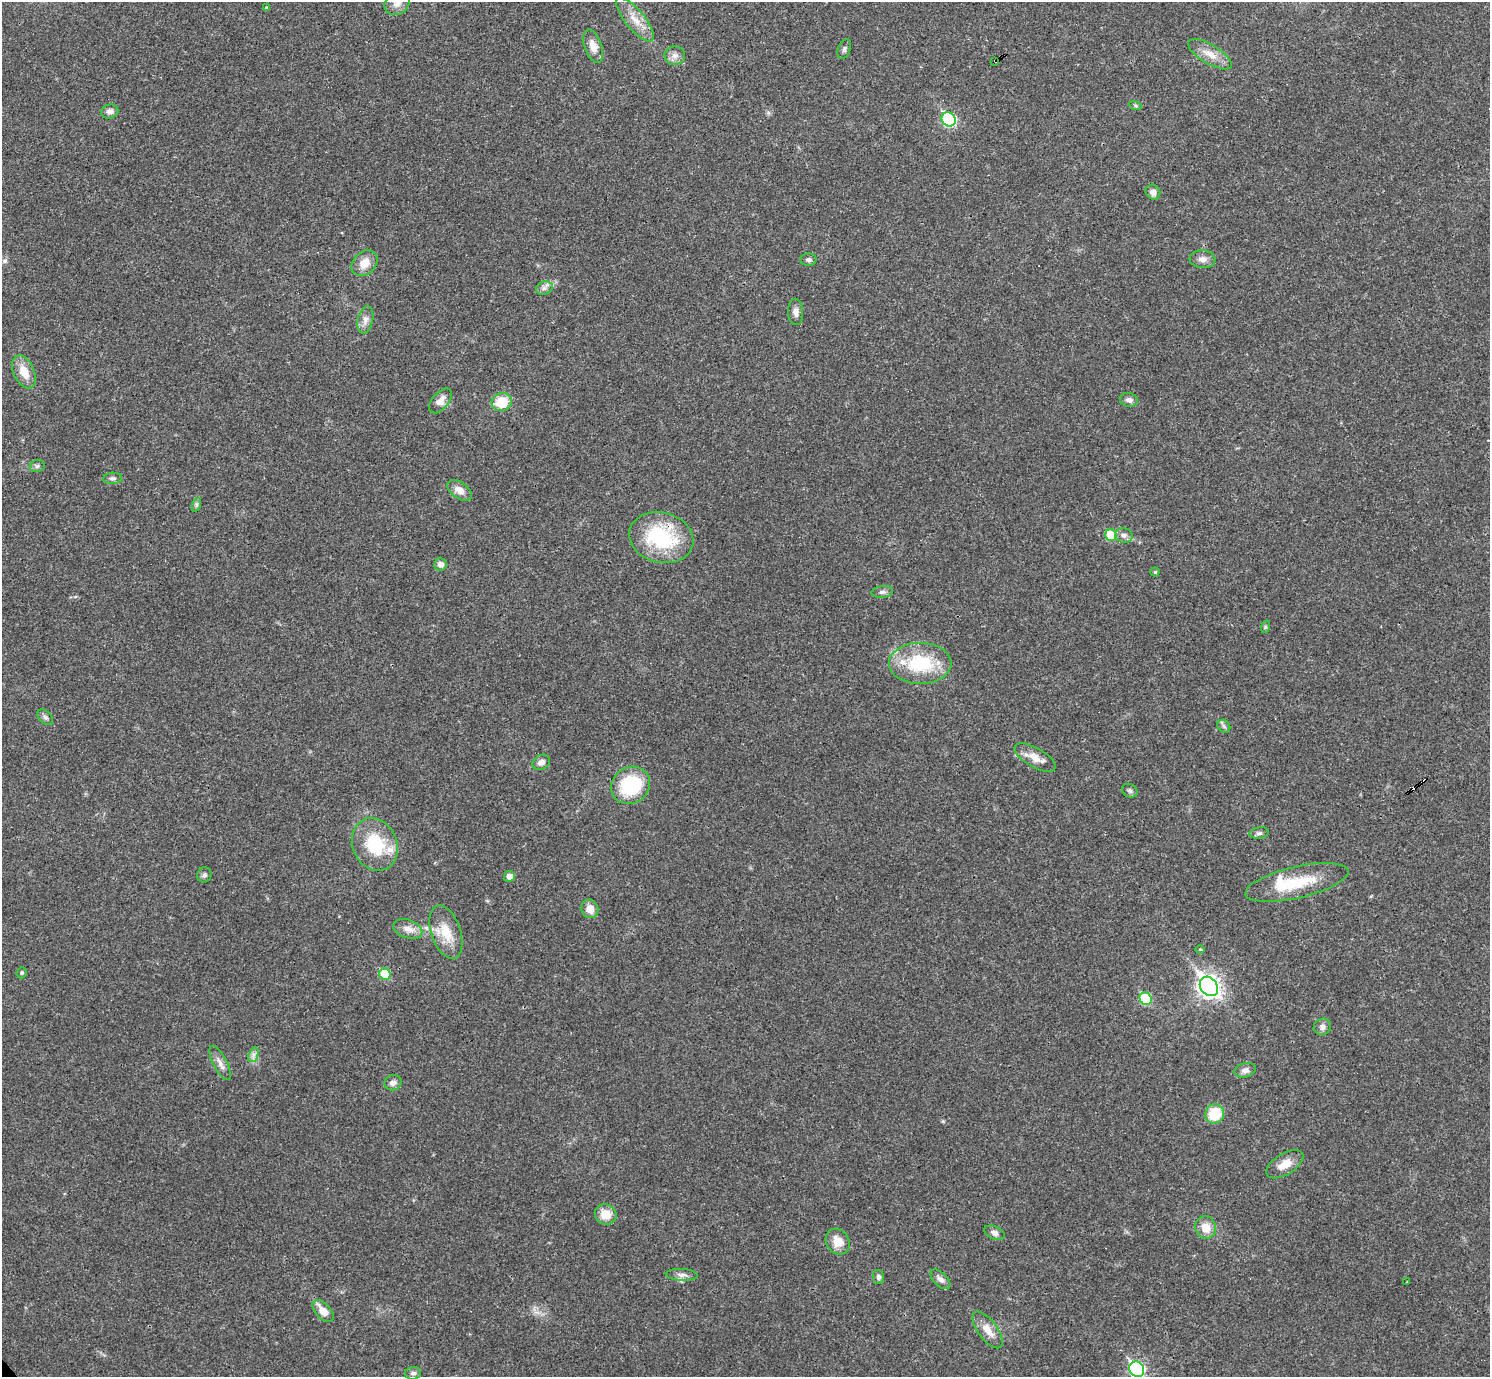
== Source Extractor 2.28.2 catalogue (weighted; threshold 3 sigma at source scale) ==
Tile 10 of 4 x 4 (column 2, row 3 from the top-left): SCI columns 1489-2976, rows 1531-2905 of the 5955 x 5951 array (HDU 1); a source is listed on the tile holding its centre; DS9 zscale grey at full resolution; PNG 1492 x 1379 px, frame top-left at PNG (2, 2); each listed source drawn as its Kron ellipse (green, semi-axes under 4 px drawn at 4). Shown black and unused: <1% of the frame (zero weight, under 3 of 4 exposures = <1% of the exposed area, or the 3 px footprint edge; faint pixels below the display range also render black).
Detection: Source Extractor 2.28.2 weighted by HDU 2 'WHT'; one run over the whole footprint, this tile lists its part. Background 0.0352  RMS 0.0026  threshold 0.0118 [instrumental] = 3 sigma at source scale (4.5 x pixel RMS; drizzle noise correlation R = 1.50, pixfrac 1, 0.05/0.05 arcsec/px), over >= 5 px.
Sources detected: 78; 3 cosmic-ray / hot-pixel residue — neither listed nor drawn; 3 inside a brighter listed object's ellipse — not listed separately; the other 72 listed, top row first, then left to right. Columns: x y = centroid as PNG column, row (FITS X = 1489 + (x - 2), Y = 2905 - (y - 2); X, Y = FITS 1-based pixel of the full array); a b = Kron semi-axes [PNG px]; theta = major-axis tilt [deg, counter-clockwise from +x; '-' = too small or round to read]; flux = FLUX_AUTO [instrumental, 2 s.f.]
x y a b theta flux
397 3 13 11 40 2.4
266 8 4 3 - 0.34
635 20 27 9 -51 4.2
593 46 17 8 -70 2.8
844 49 10 6 69 0.67
1210 54 25 9 -31 3.7
675 56 10 9 - 1.6
995 61 3 2 - 0.62
1135 105 6 4 -19 0.39
110 111 8 7 - 1.2
949 119 7 6 - 29
1153 192 8 7 - 1.5
1202 259 13 9 -4 1.6
809 260 8 6 4 0.77
365 263 14 11 42 3.7
544 288 8 6 17 0.96
796 312 13 7 -88 1.4
365 320 14 7 77 1.6
24 372 17 10 -65 4.2
1129 400 9 7 -13 1.1
440 401 15 8 49 2.1
502 402 10 9 - 6.7
37 466 8 6 16 0.67
113 478 9 5 5 0.72
460 490 14 8 -35 2.5
196 505 7 4 71 0.5
1111 535 6 5 - 8.3
1124 535 9 7 -16 1.1
661 538 32 25 -14 23
441 564 6 6 - 1.4
1155 572 4 4 - 0.39
882 592 11 6 6 0.83
1265 627 6 4 72 0.38
920 663 31 20 0 17
45 717 9 6 -44 0.73
1224 726 7 5 -46 0.57
1035 758 23 10 -29 3.4
541 762 9 7 31 1.3
631 785 20 18 37 18
1130 791 8 6 -27 0.66
1259 833 9 5 8 0.77
375 844 27 22 -67 13
204 875 8 7 - 0.71
509 876 5 5 - 1.9
1297 882 53 15 13 11
590 909 9 8 - 2.9
408 929 15 9 -19 2.2
446 932 28 14 -71 6.1
1200 949 5 3 - 0.26
22 973 5 5 - 0.4
385 974 6 5 - 8.3
1209 986 10 8 -51 150
1146 999 6 5 - 14
1322 1027 9 8 - 1.3
253 1055 7 4 72 0.91
220 1063 19 7 -63 1.8
1245 1070 11 7 15 1.4
393 1083 9 7 16 1.1
1215 1114 10 9 - 9.8
1285 1164 21 10 32 3.6
606 1214 11 10 - 3.9
1206 1227 11 10 - 3.6
994 1233 11 6 -24 1.3
838 1242 13 11 -55 3.6
682 1275 16 6 -3 1.2
878 1277 7 5 -71 0.72
941 1279 12 6 -44 1.4
1407 1282 3 2 - 0.2
323 1311 13 7 -47 3.7
988 1330 22 9 -53 3.3
1137 1369 8 7 - 44
413 1373 8 6 3 0.8
Overlapping masked pixels (flux is a lower limit): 2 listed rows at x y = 995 61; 661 538
Isophote crosses this tile's border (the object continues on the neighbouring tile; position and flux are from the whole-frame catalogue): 2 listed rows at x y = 397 3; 1137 1369